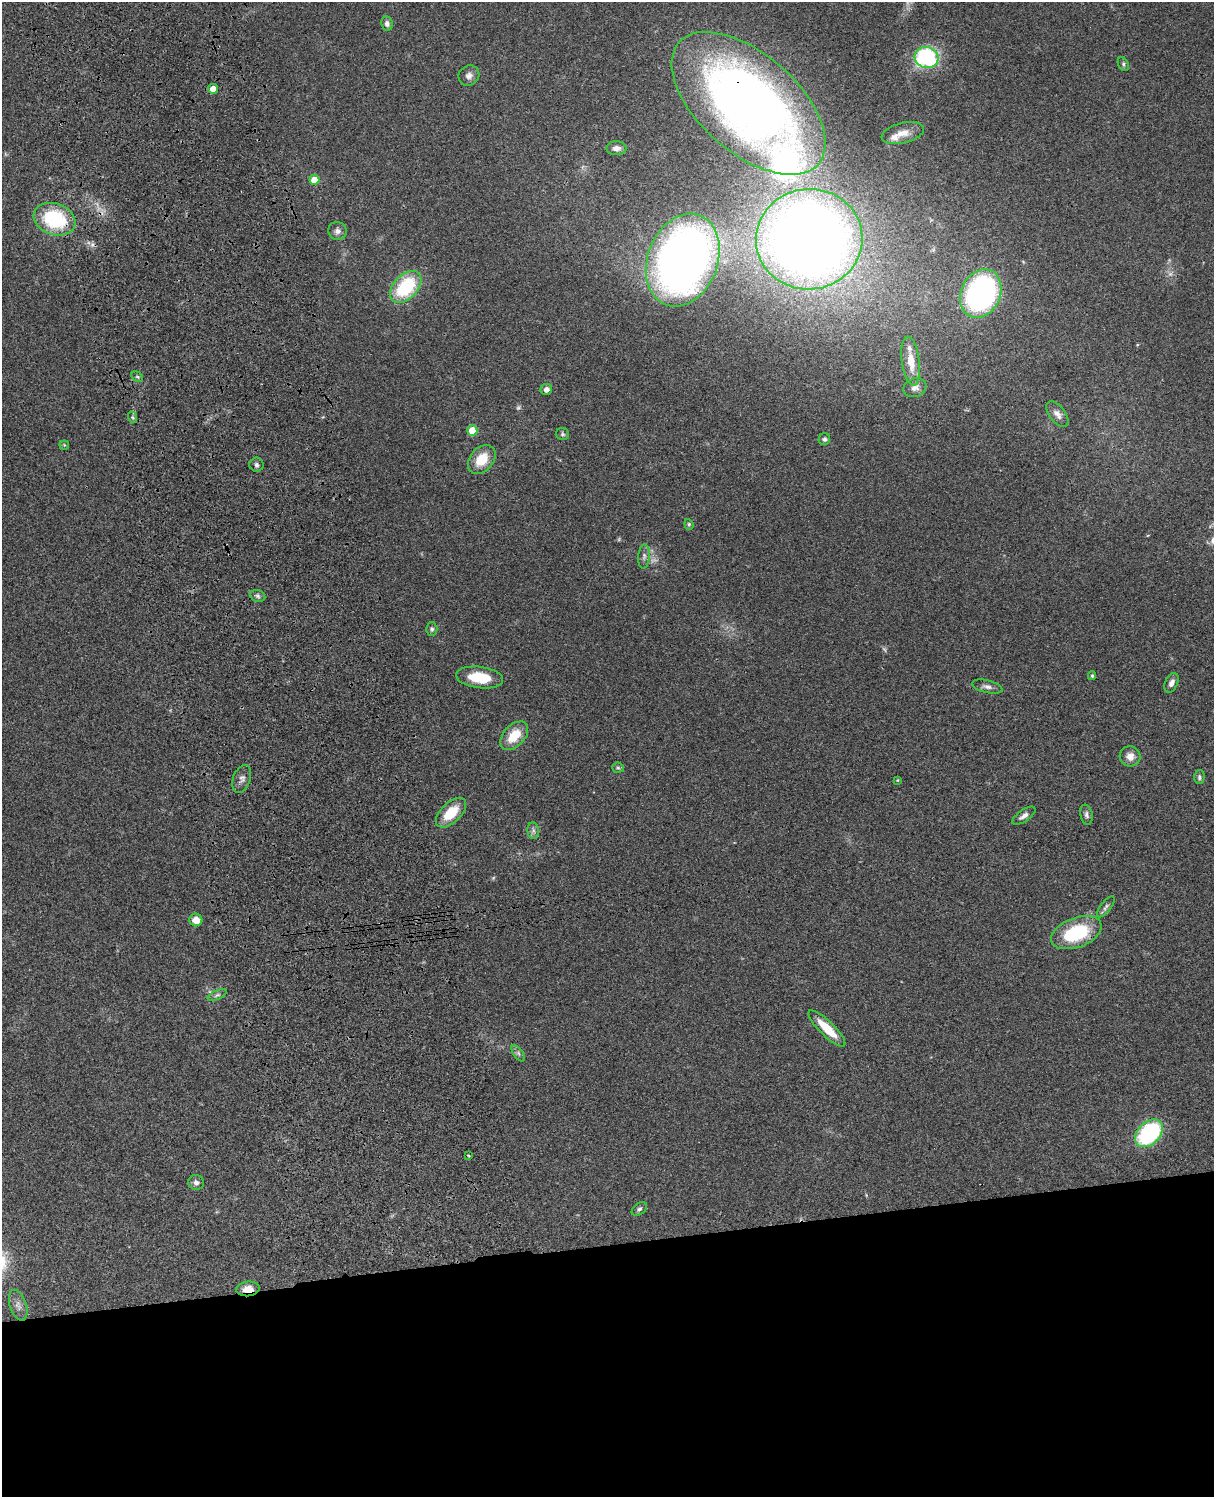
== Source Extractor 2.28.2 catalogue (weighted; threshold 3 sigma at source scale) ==
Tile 11 of 4 x 3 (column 3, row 3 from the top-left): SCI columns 2545-3756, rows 277-1771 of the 5086 x 4926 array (HDU 1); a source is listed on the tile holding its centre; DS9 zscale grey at full resolution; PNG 1216 x 1499 px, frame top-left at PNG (2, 2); each listed source drawn as its Kron ellipse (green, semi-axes under 4 px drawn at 4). Shown black and unused: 17% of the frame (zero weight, under 3 of 4 exposures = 6% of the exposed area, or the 3 px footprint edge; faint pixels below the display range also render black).
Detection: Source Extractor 2.28.2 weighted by HDU 2 'WHT'; one run over the whole footprint, this tile lists its part. Background 0.0877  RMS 0.0061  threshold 0.0274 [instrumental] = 3 sigma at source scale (4.5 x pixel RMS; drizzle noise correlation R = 1.50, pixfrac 1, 0.05/0.05 arcsec/px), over >= 5 px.
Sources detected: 67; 7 too faint to see at this stretch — neither listed nor drawn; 3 inside a brighter listed object's ellipse — not listed separately; the other 57 listed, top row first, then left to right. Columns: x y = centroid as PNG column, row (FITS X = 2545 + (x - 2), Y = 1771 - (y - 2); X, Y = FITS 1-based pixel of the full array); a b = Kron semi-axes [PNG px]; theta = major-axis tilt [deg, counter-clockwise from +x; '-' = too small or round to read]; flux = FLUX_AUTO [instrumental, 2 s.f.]
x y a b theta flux
387 24 7 6 - 2.4
927 57 12 10 -16 68
1123 64 7 5 -62 1.2
469 76 11 9 37 3.1
213 89 5 4 - 5
749 103 92 49 -41 470
903 133 22 10 13 7.4
616 148 10 7 1 3.4
314 180 5 5 - 11
55 219 21 15 -19 44
337 231 9 9 - 2.5
809 239 53 50 6 790
683 260 48 35 69 420
406 287 19 12 47 41
981 293 25 19 64 150
911 361 25 9 -82 11
137 377 6 4 -29 1
915 388 12 9 20 3.2
546 390 6 5 - 3.4
1057 414 15 8 -52 3.9
132 417 6 4 -70 0.96
472 430 5 5 - 16
562 434 6 6 - 1.1
824 439 6 5 - 1.5
64 445 4 4 - 0.65
482 459 16 11 49 14
257 465 7 7 - 1.6
689 524 5 4 - 0.84
644 556 12 6 84 2.2
258 596 8 5 -17 1.5
432 629 6 5 - 1.4
1092 676 4 3 - 1
480 677 24 10 -7 17
1171 683 10 6 64 2.9
987 687 15 6 -14 2.9
514 736 17 10 46 13
1130 756 10 10 - 4.8
618 768 6 5 - 0.93
1199 777 7 5 88 1.4
242 779 14 8 70 3.2
897 780 4 4 - 0.54
451 813 18 10 44 16
1086 815 10 6 -78 1.9
1024 816 13 6 34 2.8
533 831 8 5 -83 1.8
1106 907 12 5 52 1.8
196 920 6 6 - 7
1076 933 26 14 21 41
217 995 10 4 25 1.4
827 1029 25 7 -44 15
518 1053 9 4 -55 1.5
1149 1133 16 11 44 69
468 1155 3 2 - 0.49
196 1182 8 7 - 2.2
639 1209 8 5 36 1.5
248 1289 12 7 6 6.4
18 1305 16 8 -72 3.6
Overlapping masked pixels (flux is a lower limit): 3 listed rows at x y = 749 103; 55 219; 248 1289